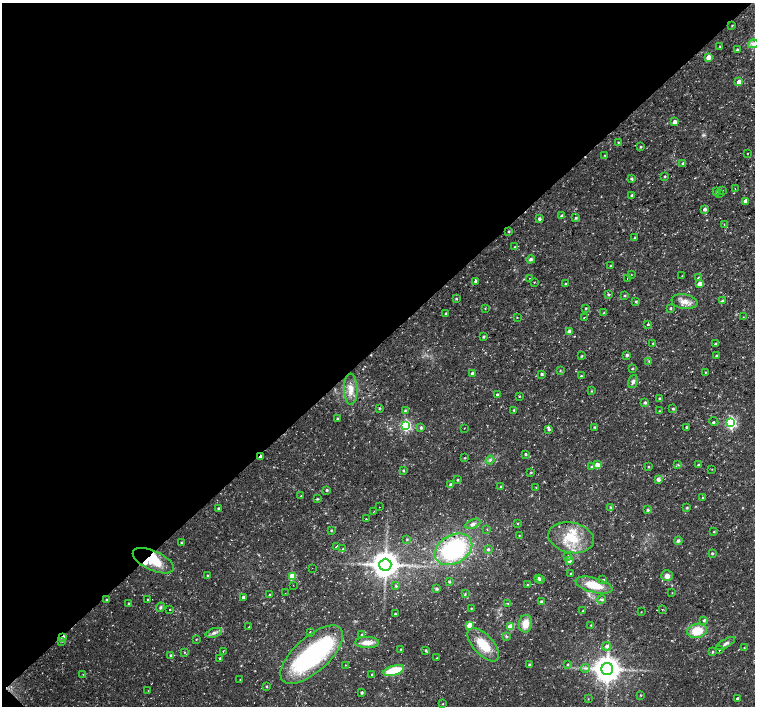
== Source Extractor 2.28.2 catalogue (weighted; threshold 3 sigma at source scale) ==
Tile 5 of 4 x 4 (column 1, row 2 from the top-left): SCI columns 4-1508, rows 2974-4381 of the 6028 x 6017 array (HDU 1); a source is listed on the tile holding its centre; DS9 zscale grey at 2 x 2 block average (1 PNG px = mean of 2 x 2 image px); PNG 757 x 708 px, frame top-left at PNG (2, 3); each listed source drawn as its Kron ellipse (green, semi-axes under 4 px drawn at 4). Shown black and unused: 49% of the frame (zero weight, under 3 of 4 exposures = <1% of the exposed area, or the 3 px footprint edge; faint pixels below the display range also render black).
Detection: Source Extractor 2.28.2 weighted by HDU 2 'WHT'; one run over the whole footprint, this tile lists its part. Background 0.0223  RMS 0.0028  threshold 0.0127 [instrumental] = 3 sigma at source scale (4.5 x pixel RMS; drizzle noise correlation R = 1.50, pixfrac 1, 0.0396/0.0396 arcsec/px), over >= 5 px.
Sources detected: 221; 1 inside a brighter object's white glare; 3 cosmic-ray / hot-pixel residue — neither listed nor drawn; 4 inside a brighter listed object's ellipse — not listed separately; the other 213 listed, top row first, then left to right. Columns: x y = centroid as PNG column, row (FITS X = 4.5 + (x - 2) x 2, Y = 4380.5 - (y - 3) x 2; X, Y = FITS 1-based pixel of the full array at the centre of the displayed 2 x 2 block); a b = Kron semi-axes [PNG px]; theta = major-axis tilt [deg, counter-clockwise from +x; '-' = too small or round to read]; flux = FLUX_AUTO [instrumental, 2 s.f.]
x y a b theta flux
732 25 3 2 - 0.45
753 44 5 4 - 1.9
720 46 2 2 - 0.54
737 50 2 2 - 1.7
708 57 3 3 - 6.9
739 82 3 3 - 6.1
675 122 3 3 - 3
618 142 2 2 - 0.5
640 147 3 2 - 0.74
747 153 2 2 - 0.32
605 155 2 2 - 0.35
683 163 3 3 - 0.96
665 176 2 2 - 0.7
631 179 3 3 - 1.1
735 189 2 2 - 0.84
723 190 2 2 - 0.5
716 192 3 2 - 0.48
719 194 2 2 - 0.33
632 195 3 3 - 0.96
745 201 3 3 - 3.4
705 209 3 3 - 2.2
562 216 3 2 - 1.6
576 218 3 3 - 1.1
539 219 3 3 - 1.4
724 225 2 2 - 0.27
509 231 2 2 - 0.73
635 238 3 2 - 0.78
515 247 2 2 - 0.46
531 259 4 4 - 1.5
610 266 3 2 - 0.7
631 275 2 2 - 0.38
682 276 3 2 - 0.31
529 278 2 2 - 0.23
628 278 2 2 - 0.33
699 278 3 3 - 1.2
476 281 3 3 - 1.5
534 282 2 2 - 0.36
565 284 2 2 - 0.63
699 284 3 3 - 7.2
608 295 3 3 - 0.87
625 295 3 2 - 0.65
456 299 3 2 - 0.55
636 301 3 3 - 0.92
722 301 3 3 - 1.5
684 302 13 7 -8 5.5
485 308 3 2 - 0.44
586 308 2 2 - 0.81
670 308 3 3 - 0.73
603 313 4 2 - 0.56
446 314 3 3 - 1.1
517 317 2 2 - 0.27
743 317 3 2 - 0.32
584 318 2 2 - 0.48
648 324 3 3 - 0.8
569 332 3 3 - 5
483 337 3 3 - 0.85
653 343 3 2 - 0.58
716 344 3 2 - 0.69
627 355 3 3 - 1
581 356 2 2 - 0.8
716 356 2 2 - 0.73
649 361 3 3 - 0.57
632 368 2 2 - 0.73
560 371 3 2 - 0.54
705 372 3 2 - 0.46
472 373 3 3 - 1.6
542 374 3 3 - 1.2
581 376 2 2 - 0.75
633 382 7 4 73 1.9
351 389 15 6 -89 6.7
591 391 3 2 - 0.43
497 394 2 2 - 1.2
519 396 3 2 - 0.45
659 398 2 2 - 0.72
645 402 3 3 - 1.2
379 408 3 3 - 0.74
673 409 3 3 - 1
514 410 3 2 - 0.94
405 411 3 3 - 0.76
659 411 3 2 - 0.43
337 418 2 2 - 0.67
714 422 5 2 - 0.76
731 422 4 3 - 87
406 426 4 4 - 86
594 427 3 2 - 0.57
686 427 3 2 - 0.79
421 428 3 2 - 1
464 428 2 2 - 0.28
549 429 3 3 - 1.3
526 454 2 2 - 1
260 457 3 2 - 2.4
465 458 2 2 - 0.55
490 460 4 3 - 1.3
597 465 3 3 - 7.9
678 465 3 2 - 0.51
698 465 4 2 - 0.66
592 467 3 3 - 1.4
648 467 3 2 - 0.53
712 469 2 2 - 0.34
403 470 3 2 - 0.71
531 472 3 2 - 0.58
658 479 3 3 - 2.7
458 480 3 2 - 0.77
451 485 3 3 - 2.3
501 486 2 2 - 0.57
536 487 2 2 - 0.3
327 490 3 2 - 1.1
301 496 2 2 - 0.5
703 498 3 3 - 0.79
317 499 3 3 - 0.73
379 507 2 2 - 1.5
611 507 3 3 - 0.48
218 508 3 3 - 1.1
687 508 2 2 - 0.76
647 510 3 3 - 1.2
374 511 2 2 - 0.42
366 519 2 2 - 0.38
518 523 3 2 - 0.51
473 524 8 4 26 2.2
487 529 3 2 - 0.36
331 530 3 3 - 0.66
714 532 3 2 - 0.56
519 535 3 2 - 0.36
571 538 23 15 -11 23
407 540 3 3 - 0.61
678 541 4 4 - 1.6
182 542 2 2 - 0.79
336 546 3 2 - 4.4
343 548 3 2 - 0.49
453 549 20 14 31 79
488 549 3 3 - 1.2
712 553 2 2 - 0.95
568 556 3 3 - 0.91
569 560 4 4 - 2.5
153 561 22 9 -25 17
385 565 6 6 - 990
312 568 2 2 - 0.27
571 574 2 2 - 1.3
207 576 3 2 - 0.67
292 576 3 3 - 21
667 576 6 5 - 3.8
538 578 2 2 - 2
540 580 2 2 - 1.1
603 580 3 3 - 0.86
449 581 3 3 - 0.8
293 585 2 2 - 0.26
527 585 3 2 - 0.75
594 585 19 7 -15 15
396 586 3 3 - 0.83
436 589 3 3 - 1.3
285 593 2 2 - 0.44
672 593 3 2 - 0.26
465 594 3 3 - 0.61
270 595 3 2 - 0.69
243 597 3 3 - 1.6
148 599 2 2 - 0.36
602 599 4 3 - 1.2
106 600 2 2 - 0.52
541 602 3 3 - 1.5
129 603 2 2 - 0.79
508 603 3 2 - 0.44
161 607 5 3 - 1
471 608 3 2 - 0.45
170 609 2 2 - 0.45
662 609 2 2 - 0.33
583 611 2 2 - 0.62
641 612 2 2 - 0.25
395 614 2 2 - 0.67
704 620 3 3 - 1.1
525 624 9 6 82 7.9
591 625 3 3 - 0.54
469 626 3 3 - 11
248 627 2 2 - 1.2
510 627 3 3 - 18
697 631 10 7 13 15
310 632 2 2 - 0.68
214 633 8 4 18 2.4
362 634 3 2 - 0.6
506 636 3 2 - 0.59
63 637 3 2 - 6.4
196 639 2 2 - 0.44
62 641 3 2 - 0.39
367 642 12 5 0 6.1
726 643 11 3 31 1.9
483 645 20 10 -47 18
606 646 4 4 - 1.7
744 648 3 2 - 0.29
401 649 3 2 - 0.77
426 650 3 2 - 0.94
719 650 2 2 - 0.8
223 651 2 2 - 0.35
184 652 3 2 - 0.49
712 652 3 3 - 0.73
171 655 3 3 - 1
312 655 39 17 42 110
220 658 3 2 - 1.1
437 658 3 2 - 0.37
529 664 3 2 - 1.1
567 664 2 2 - 0.73
345 665 2 2 - 0.31
585 668 4 3 - 1.3
607 669 6 6 - 990
394 671 10 5 16 20
83 674 3 2 - 0.33
372 674 2 2 - 0.74
240 679 2 2 - 0.32
266 686 2 2 - 0.76
148 691 2 2 - 0.26
362 692 2 2 - 1.4
641 695 3 2 - 0.36
737 698 3 2 - 0.94
588 699 3 2 - 0.3
443 704 2 2 - 0.42
Overlapping masked pixels (flux is a lower limit): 2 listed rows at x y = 260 457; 63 637
Isophote crosses this tile's border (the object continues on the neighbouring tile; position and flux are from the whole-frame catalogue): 1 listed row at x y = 753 44